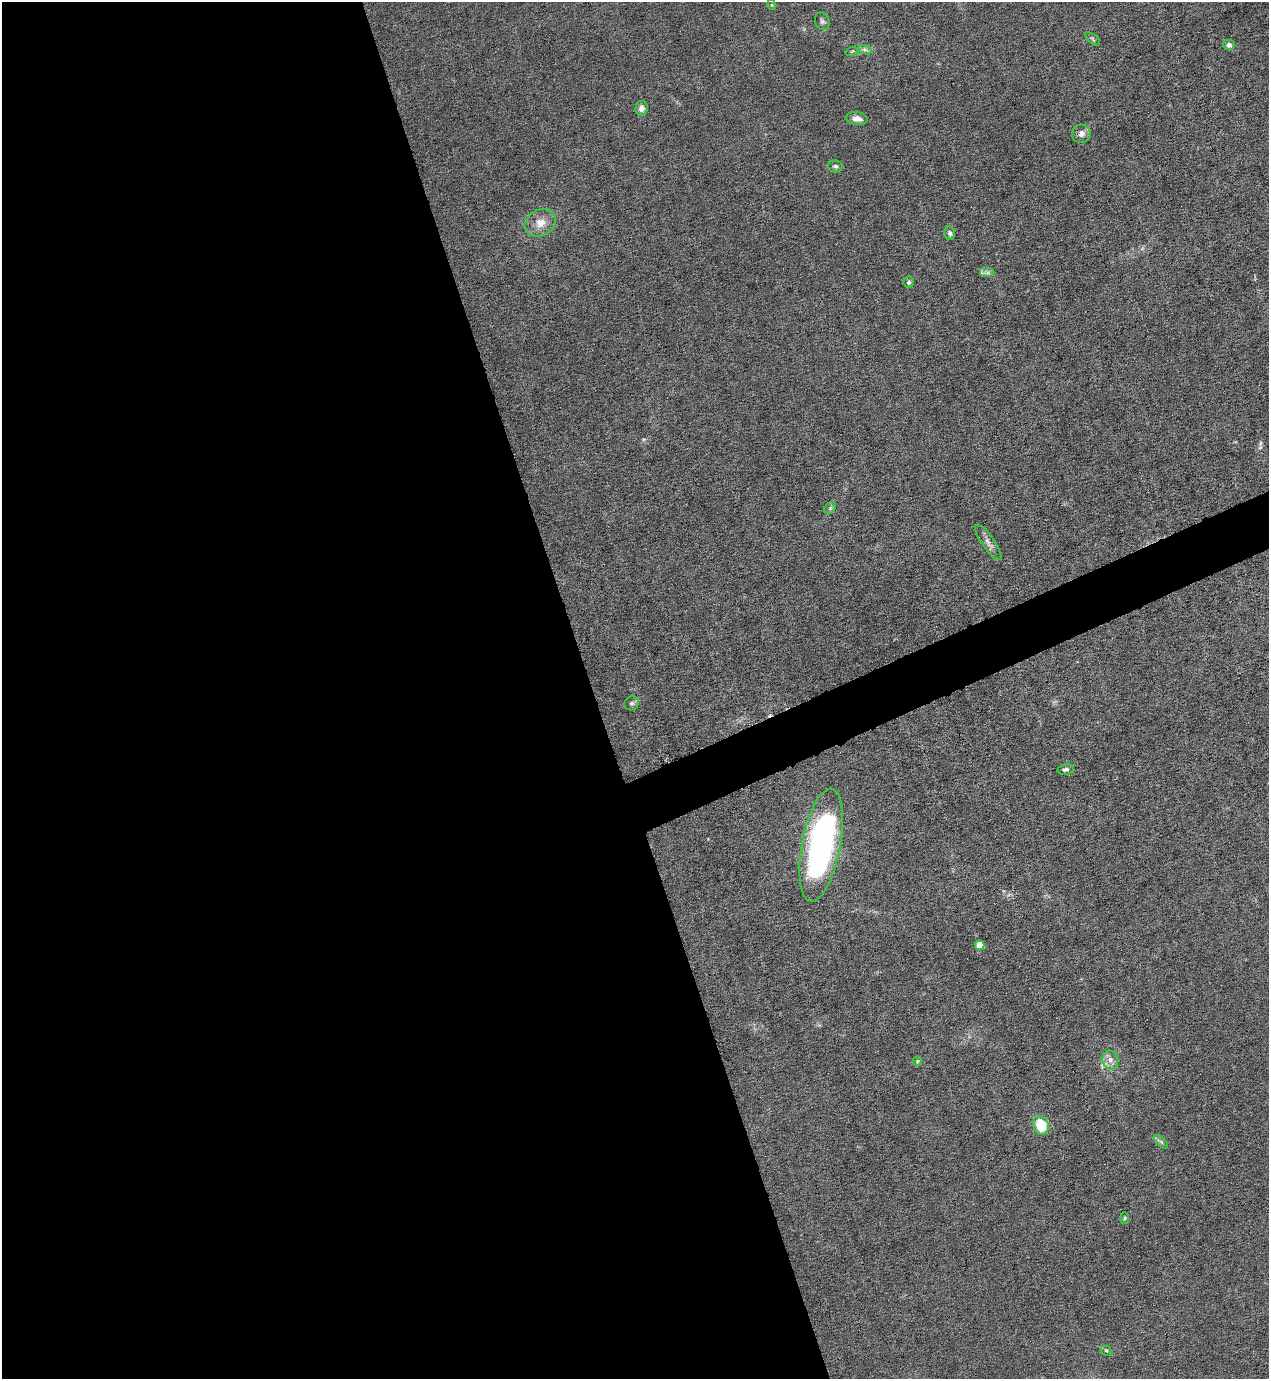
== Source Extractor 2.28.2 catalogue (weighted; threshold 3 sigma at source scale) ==
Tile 9 of 4 x 4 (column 1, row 3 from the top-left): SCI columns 277-1543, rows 1377-2753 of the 5490 x 5506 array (HDU 1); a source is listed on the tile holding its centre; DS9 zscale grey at full resolution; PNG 1271 x 1381 px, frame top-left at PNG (2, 2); each listed source drawn as its Kron ellipse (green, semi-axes under 4 px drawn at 4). Shown black and unused: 49% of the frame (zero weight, under 6 of 12 exposures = <1% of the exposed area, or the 3 px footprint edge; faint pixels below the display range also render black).
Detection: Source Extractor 2.28.2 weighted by HDU 2 'WHT'; one run over the whole footprint, this tile lists its part. Background 0.017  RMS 0.0031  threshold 0.0129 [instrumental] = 3 sigma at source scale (4.09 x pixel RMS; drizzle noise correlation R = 1.36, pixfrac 0.8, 0.05/0.05 arcsec/px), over >= 5 px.
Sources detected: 27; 1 cosmic-ray / hot-pixel residue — neither listed nor drawn; the other 26 listed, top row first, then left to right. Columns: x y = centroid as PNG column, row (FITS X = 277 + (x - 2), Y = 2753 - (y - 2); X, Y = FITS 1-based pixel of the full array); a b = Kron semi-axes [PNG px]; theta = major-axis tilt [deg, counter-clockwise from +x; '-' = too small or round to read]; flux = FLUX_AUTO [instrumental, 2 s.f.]
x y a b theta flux
772 5 5 3 - 0.28
822 21 9 7 -73 0.8
1093 39 9 4 -42 0.49
1229 45 6 5 - 1.1
865 50 7 4 -19 0.74
852 51 6 4 19 0.37
641 108 7 6 - 1.5
857 119 11 6 -8 1.6
1081 134 9 9 - 1.6
835 166 7 6 - 0.7
540 223 16 13 28 3.9
950 233 7 5 -77 0.81
987 273 7 5 0 0.86
908 282 6 5 - 0.63
830 508 6 5 - 0.54
988 542 21 6 -55 1.8
632 703 7 6 - 0.68
1066 769 8 5 11 0.68
821 845 58 19 79 82
980 945 5 4 - 6
1110 1060 9 8 - 1.8
917 1061 5 4 - 0.36
1041 1125 9 7 -68 9.3
1161 1142 8 3 -45 0.55
1125 1218 6 4 87 0.39
1106 1351 6 4 -27 0.43